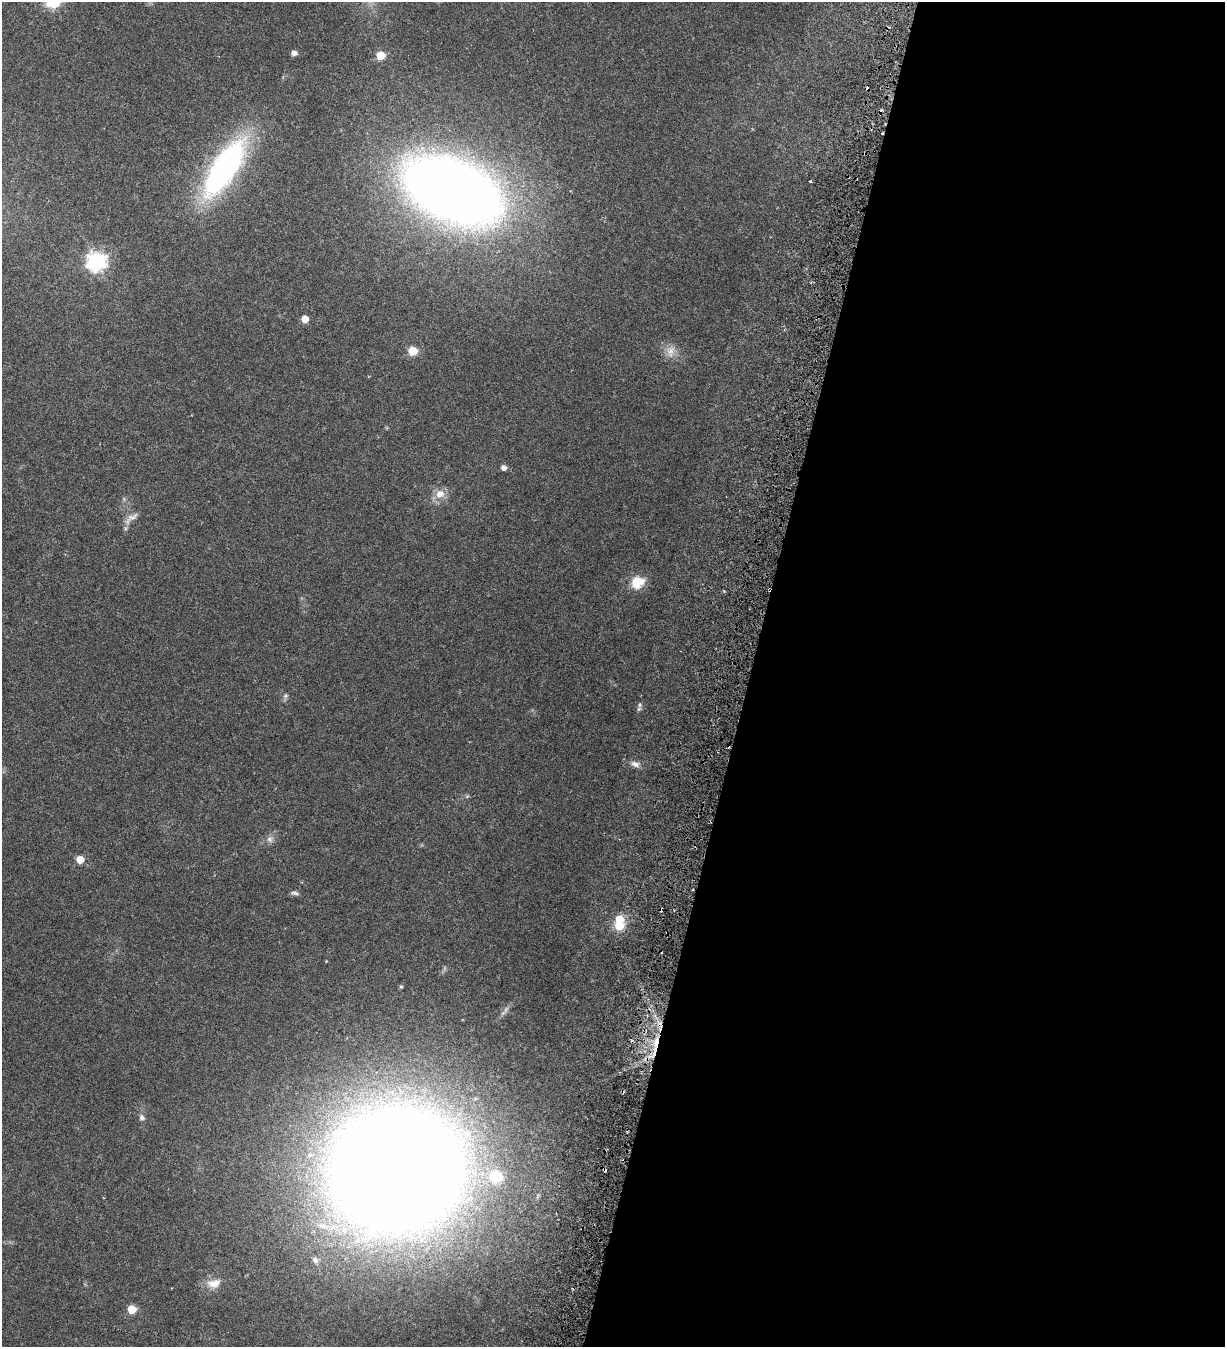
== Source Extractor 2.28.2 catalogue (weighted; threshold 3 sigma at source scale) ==
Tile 12 of 4 x 4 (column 4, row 3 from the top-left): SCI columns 4062-5284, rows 1452-2796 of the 5817 x 5693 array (HDU 1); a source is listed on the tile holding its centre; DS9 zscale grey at full resolution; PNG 1227 x 1349 px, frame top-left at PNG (2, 2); no overlay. Shown black and unused: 39% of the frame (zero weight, under 3 of 6 exposures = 11% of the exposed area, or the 3 px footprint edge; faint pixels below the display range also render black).
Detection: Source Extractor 2.28.2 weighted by HDU 2 'WHT'; one run over the whole footprint, this tile lists its part. Background 0.0537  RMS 0.004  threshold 0.0162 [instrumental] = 3 sigma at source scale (4.09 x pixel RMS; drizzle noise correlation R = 1.36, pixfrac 0.8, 0.0396/0.0396 arcsec/px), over >= 5 px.
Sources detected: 39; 1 inside a brighter object's white glare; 7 cosmic-ray / hot-pixel residue — not listed; the other 31 listed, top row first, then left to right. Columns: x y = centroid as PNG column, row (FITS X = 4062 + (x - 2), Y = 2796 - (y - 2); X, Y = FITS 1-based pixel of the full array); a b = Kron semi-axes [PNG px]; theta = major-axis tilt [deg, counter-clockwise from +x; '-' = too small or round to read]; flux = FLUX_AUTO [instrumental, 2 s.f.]
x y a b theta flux
294 53 5 4 - 1.9
380 55 5 5 - 12
224 168 62 22 57 92
810 181 3 3 - 0.52
453 190 81 46 -24 420
96 261 8 7 - 160
305 319 5 5 - 6.1
413 351 5 5 - 16
671 351 17 12 83 3.5
504 468 5 4 - 1.9
440 494 10 10 - 3.8
133 517 19 7 29 2.3
637 582 6 5 - 38
724 591 4 4 - 0.3
285 696 7 6 - 0.74
639 709 7 6 - 0.84
728 746 4 2 - 0.38
635 764 12 8 -17 1.9
467 796 6 4 19 0.49
270 839 10 8 -72 1.5
80 859 5 5 - 7.5
294 893 10 5 -6 0.94
619 925 5 5 - 18
401 987 5 4 - 0.51
656 1042 17 7 78 4.8
142 1118 8 7 - 1.1
396 1170 86 78 13 1300
496 1176 9 9 - 15
315 1260 10 8 -51 1.4
214 1283 21 12 11 4.6
132 1309 5 5 - 15
Overlapping masked pixels (flux is a lower limit): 2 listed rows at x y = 728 746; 656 1042